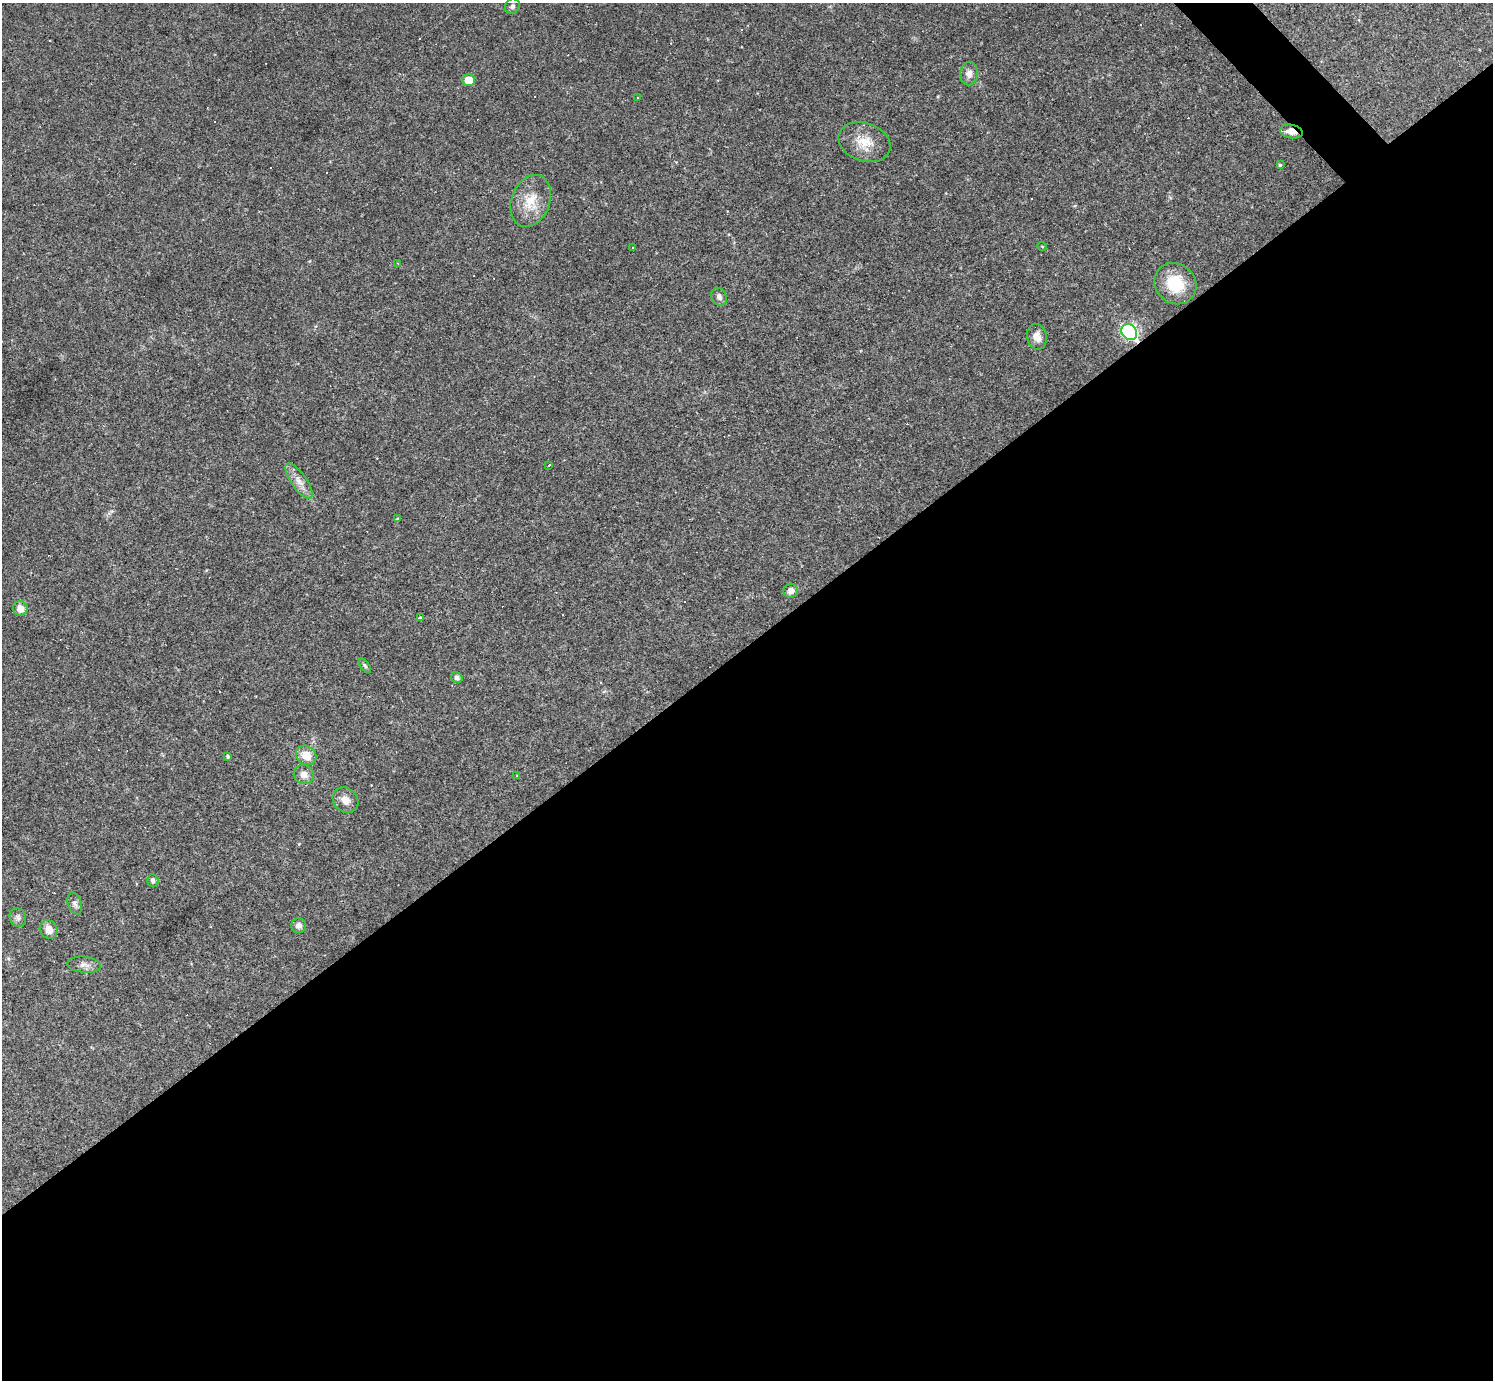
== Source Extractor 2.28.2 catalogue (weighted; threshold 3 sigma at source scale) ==
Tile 15 of 4 x 4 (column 3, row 4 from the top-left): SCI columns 2982-4472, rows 295-1672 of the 5962 x 5960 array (HDU 1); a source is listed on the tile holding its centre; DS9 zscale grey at full resolution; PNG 1495 x 1382 px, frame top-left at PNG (2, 3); each listed source drawn as its Kron ellipse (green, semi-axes under 4 px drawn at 4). Shown black and unused: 54% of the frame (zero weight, under 2 of 3 exposures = <1% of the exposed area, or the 3 px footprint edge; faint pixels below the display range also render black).
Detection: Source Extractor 2.28.2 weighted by HDU 2 'WHT'; one run over the whole footprint, this tile lists its part. Background 0.0346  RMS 0.0055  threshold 0.0246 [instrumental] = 3 sigma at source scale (4.5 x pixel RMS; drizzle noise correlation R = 1.50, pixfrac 1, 0.05/0.05 arcsec/px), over >= 5 px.
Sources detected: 50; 16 cosmic-ray / hot-pixel residue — neither listed nor drawn; the other 34 listed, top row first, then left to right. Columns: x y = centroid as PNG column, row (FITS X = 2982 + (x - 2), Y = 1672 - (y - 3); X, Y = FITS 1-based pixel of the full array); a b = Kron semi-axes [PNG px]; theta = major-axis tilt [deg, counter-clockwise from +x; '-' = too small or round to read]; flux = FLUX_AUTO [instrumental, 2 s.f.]
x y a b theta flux
512 6 8 7 - 1.6
969 74 11 9 88 3.4
469 80 6 6 - 8.1
637 98 3 3 - 3.8
1291 131 11 6 -11 5.6
865 142 27 19 -19 12
1280 165 3 3 - 0.7
531 201 27 19 68 13
1042 246 5 3 - 0.47
633 247 3 2 - 0.64
398 263 3 3 - 0.39
1175 284 22 20 -40 19
719 297 9 7 -60 2.2
1129 332 8 7 - 100
1037 337 13 10 -79 4.4
549 465 3 2 - 1.1
299 481 21 7 -55 5.1
397 519 4 3 - 0.53
791 591 7 7 - 3.3
20 608 7 7 - 5.1
420 618 3 3 - 0.99
365 666 8 4 -54 1
457 678 6 5 - 1.8
306 755 11 9 -37 7.6
228 757 4 3 - 1
304 774 10 9 - 3.7
517 776 3 2 - 0.37
345 800 14 11 -44 4.7
153 881 6 5 - 1.7
75 904 11 6 -71 2.1
18 917 10 8 -65 1.9
299 925 7 7 - 2.7
49 930 10 8 -58 4.7
84 965 17 8 -5 3.2
Overlapping masked pixels (flux is a lower limit): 2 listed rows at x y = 1291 131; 1129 332